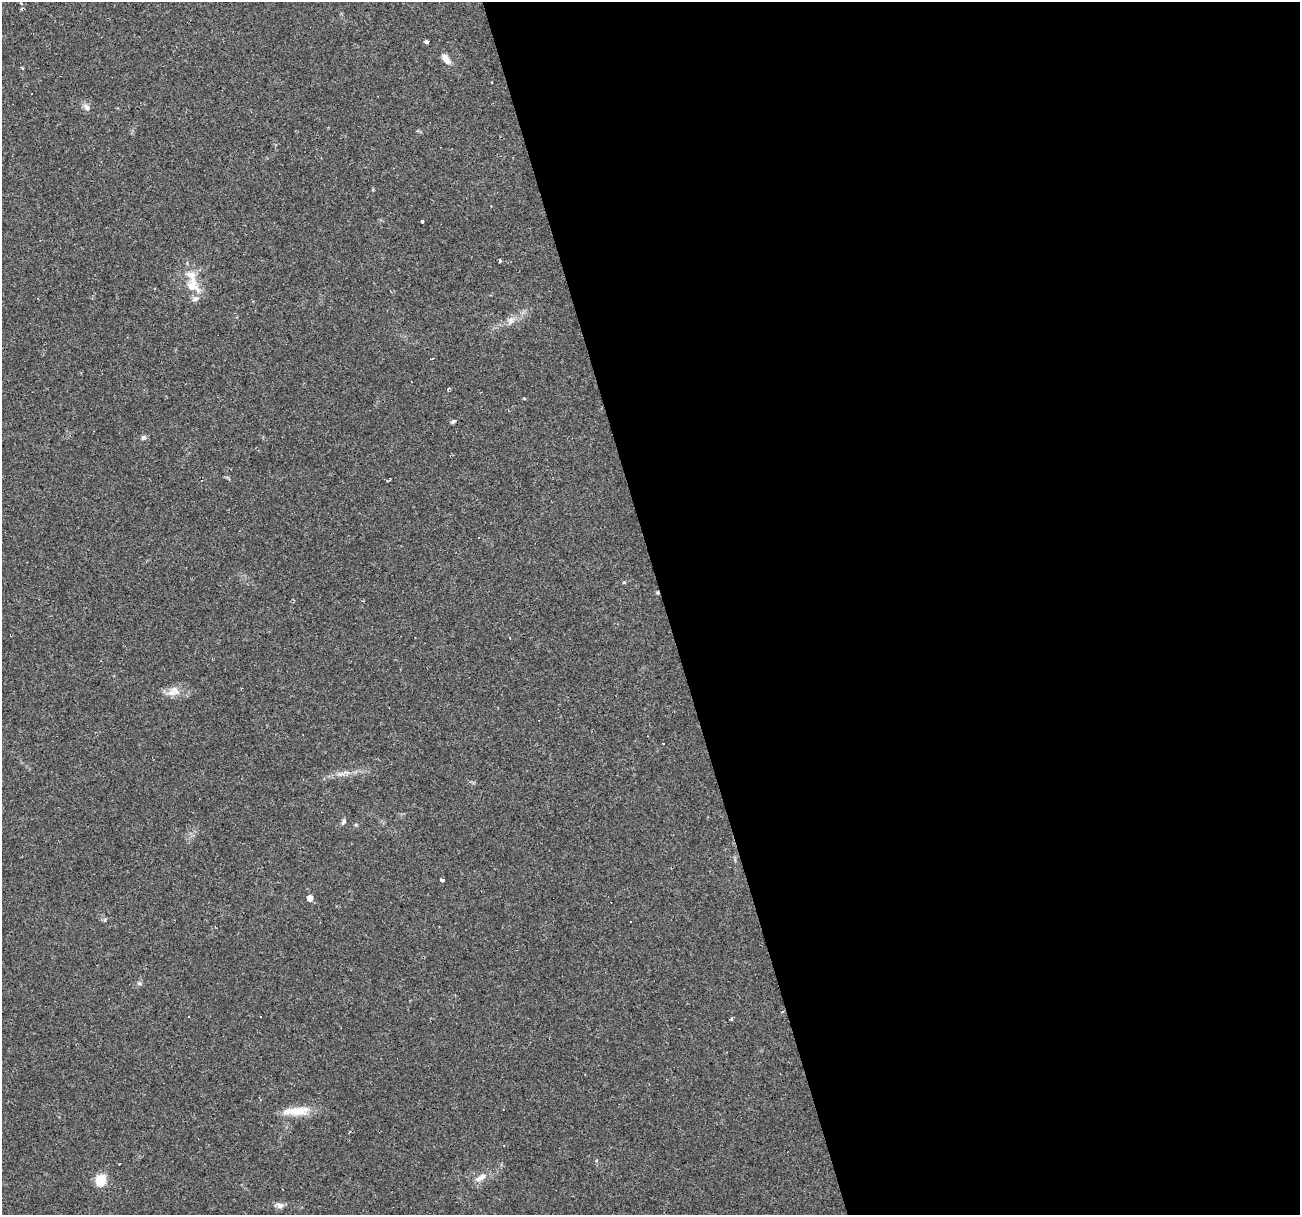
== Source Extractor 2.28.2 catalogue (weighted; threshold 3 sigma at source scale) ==
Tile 8 of 4 x 4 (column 4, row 2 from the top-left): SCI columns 3897-5194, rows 2475-3687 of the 5194 x 4998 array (HDU 1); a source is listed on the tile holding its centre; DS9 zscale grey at full resolution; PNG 1302 x 1217 px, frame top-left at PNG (2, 2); no overlay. Shown black and unused: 49% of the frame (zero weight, under 2 of 3 exposures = <1% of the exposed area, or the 3 px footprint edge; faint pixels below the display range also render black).
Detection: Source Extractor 2.28.2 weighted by HDU 2 'WHT'; one run over the whole footprint, this tile lists its part. Background 0.0476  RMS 0.0041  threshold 0.0186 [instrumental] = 3 sigma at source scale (4.5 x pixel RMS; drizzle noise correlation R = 1.50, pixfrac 1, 0.0396/0.0396 arcsec/px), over >= 5 px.
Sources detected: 45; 15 cosmic-ray / hot-pixel residue — not listed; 2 inside a brighter listed object's ellipse — not listed separately; the other 28 listed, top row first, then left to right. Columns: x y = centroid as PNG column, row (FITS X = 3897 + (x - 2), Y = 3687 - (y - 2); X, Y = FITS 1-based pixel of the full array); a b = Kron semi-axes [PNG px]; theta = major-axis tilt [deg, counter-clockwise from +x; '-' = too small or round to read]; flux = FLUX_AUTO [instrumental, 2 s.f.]
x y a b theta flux
21 3 3 2 - 0.53
426 41 4 3 - 12
446 59 14 7 -55 3.4
86 107 11 7 -48 1.7
422 221 3 3 - 0.53
500 261 4 3 - 2.2
192 286 21 15 -48 8.4
511 320 12 9 45 2.7
431 359 4 2 - 0.45
448 389 5 3 - 0.49
453 421 8 4 33 0.67
143 437 7 7 - 0.95
389 480 3 3 - 0.95
657 593 5 3 - 0.65
173 691 18 13 16 4.4
341 774 13 3 5 1.6
343 822 10 4 64 0.89
442 880 4 3 - 4.3
310 898 5 5 - 3.4
139 984 7 5 -46 0.81
731 1019 3 3 - 1.3
503 1109 2 2 - 0.27
296 1111 37 11 4 7.8
504 1145 3 2 - 0.24
119 1164 2 2 - 0.27
481 1177 19 8 28 3.4
101 1180 12 9 76 9.2
279 1205 13 6 -6 1.8
Overlapping masked pixels (flux is a lower limit): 1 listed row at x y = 657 593